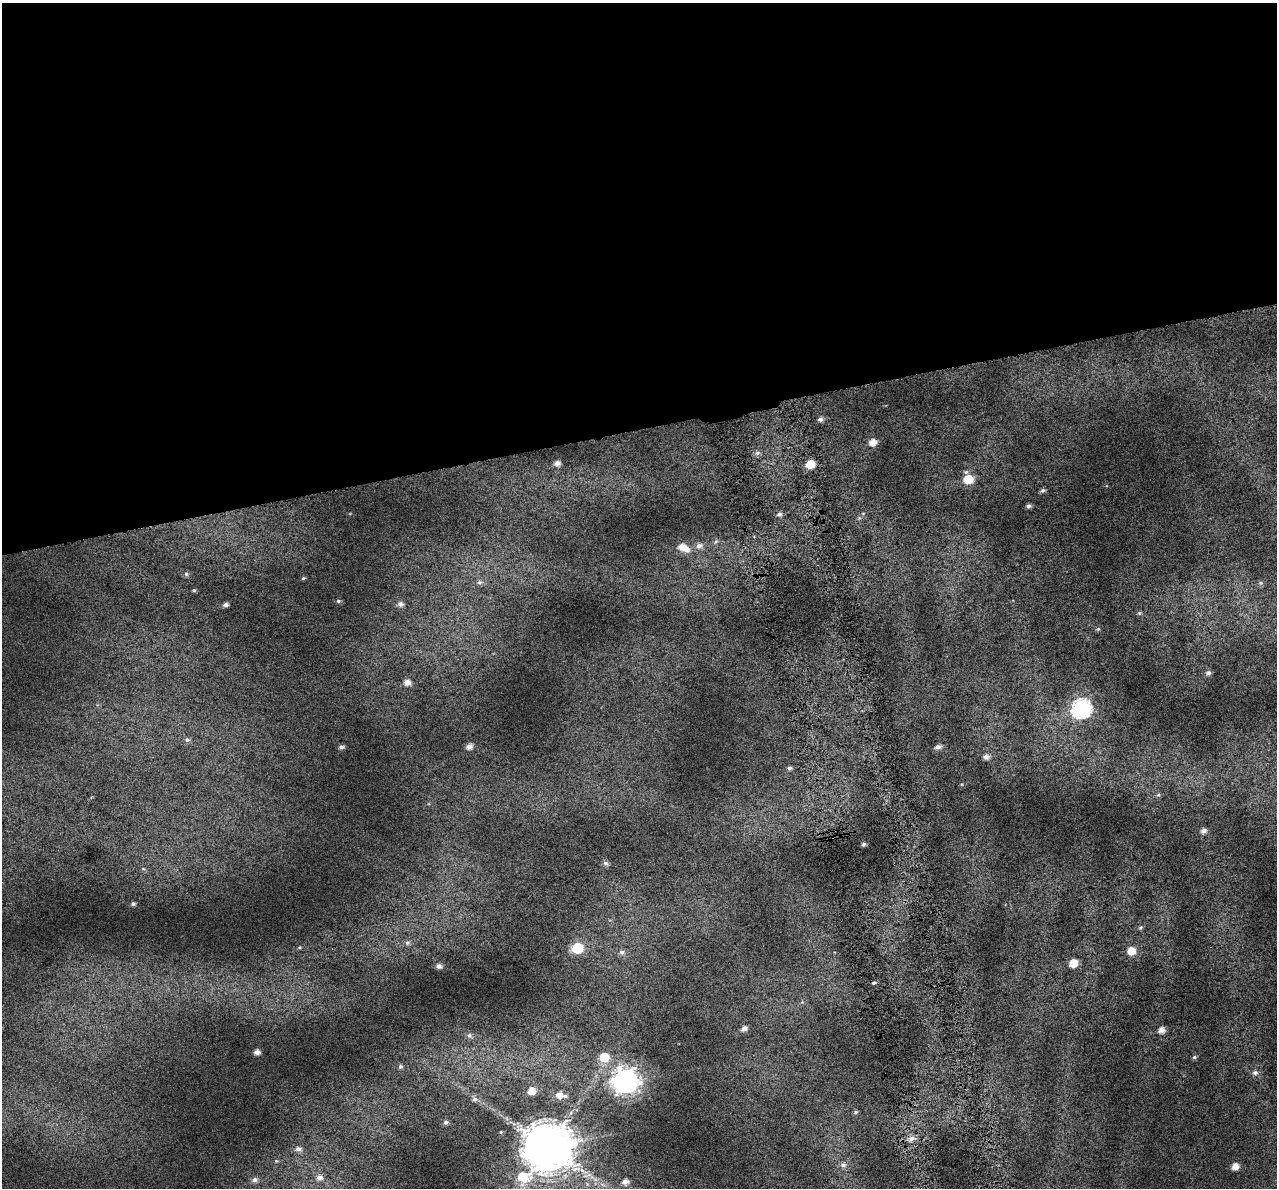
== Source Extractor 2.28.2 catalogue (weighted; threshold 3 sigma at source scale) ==
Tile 2 of 4 x 4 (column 2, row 1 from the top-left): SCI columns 1312-2586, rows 3671-4856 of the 5172 x 4917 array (HDU 1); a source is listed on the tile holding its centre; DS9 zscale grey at full resolution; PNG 1279 x 1190 px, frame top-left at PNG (2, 3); no overlay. Shown black and unused: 36% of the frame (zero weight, under 4 of 7 exposures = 2% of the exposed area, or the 3 px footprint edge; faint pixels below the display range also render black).
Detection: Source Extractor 2.28.2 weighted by HDU 2 'WHT'; one run over the whole footprint, this tile lists its part. Background 0.0718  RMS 0.046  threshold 0.19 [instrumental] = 3 sigma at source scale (4.09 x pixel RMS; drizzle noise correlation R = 1.36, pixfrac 0.8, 0.0396/0.0396 arcsec/px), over >= 5 px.
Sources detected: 69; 1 inside a brighter listed object's ellipse — not listed separately; the other 68 listed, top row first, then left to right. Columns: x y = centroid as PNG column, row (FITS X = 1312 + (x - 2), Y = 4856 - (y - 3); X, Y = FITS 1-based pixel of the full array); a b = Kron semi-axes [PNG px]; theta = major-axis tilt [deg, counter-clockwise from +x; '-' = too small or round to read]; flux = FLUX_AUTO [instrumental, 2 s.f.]
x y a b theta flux
820 419 6 5 - 13
873 442 7 6 - 40
757 453 7 5 -20 11
557 463 6 5 - 20
810 464 6 6 - 95
968 479 8 7 - 98
1043 490 7 5 30 9.6
1029 506 6 5 - 11
863 513 6 3 19 4.7
779 514 7 6 - 13
699 545 10 7 2 23
685 549 11 9 0 39
186 574 6 5 - 7.8
303 578 5 4 - 5.6
479 582 7 6 - 11
1261 583 6 5 - 8.3
194 590 4 4 - 5.6
338 601 6 4 14 7.5
400 604 7 6 - 17
226 605 5 4 - 13
1139 613 6 5 - 6.8
1098 629 6 5 - 5.9
1208 673 7 5 0 12
407 682 7 6 - 28
1082 708 9 8 - 1200
187 740 7 5 10 9.2
469 746 6 6 - 24
342 747 6 5 - 11
938 747 7 5 15 16
986 757 6 5 - 19
789 768 6 5 - 10
1158 795 5 5 - 6.8
1203 831 6 5 - 17
863 844 5 5 - 9.2
606 863 7 6 - 12
143 869 6 3 17 5.1
133 903 5 5 - 9
1140 927 6 5 - 6.5
407 943 6 5 - 9.3
577 948 7 6 - 230
1131 951 7 6 - 59
622 952 7 6 - 14
1073 963 6 6 - 68
439 966 6 5 - 17
874 983 5 3 - 5.8
744 1029 6 5 - 19
1162 1030 6 6 - 28
469 1035 7 6 - 12
257 1052 5 4 - 22
604 1057 9 8 - 86
1194 1057 6 5 - 7
400 1066 6 6 - 9.6
1255 1073 7 6 - 14
625 1081 10 10 - 3300
531 1091 6 6 - 52
559 1095 8 7 - 35
475 1099 7 7 - 14
856 1112 6 4 27 6.9
446 1122 6 5 - 9.6
911 1139 7 6 - 21
548 1147 16 13 44 23000
298 1149 9 7 -1 19
276 1161 5 4 - 4.6
843 1165 8 6 -5 15
1235 1166 5 5 - 38
319 1178 8 7 - 22
254 1180 7 6 - 17
625 1182 5 4 - 18